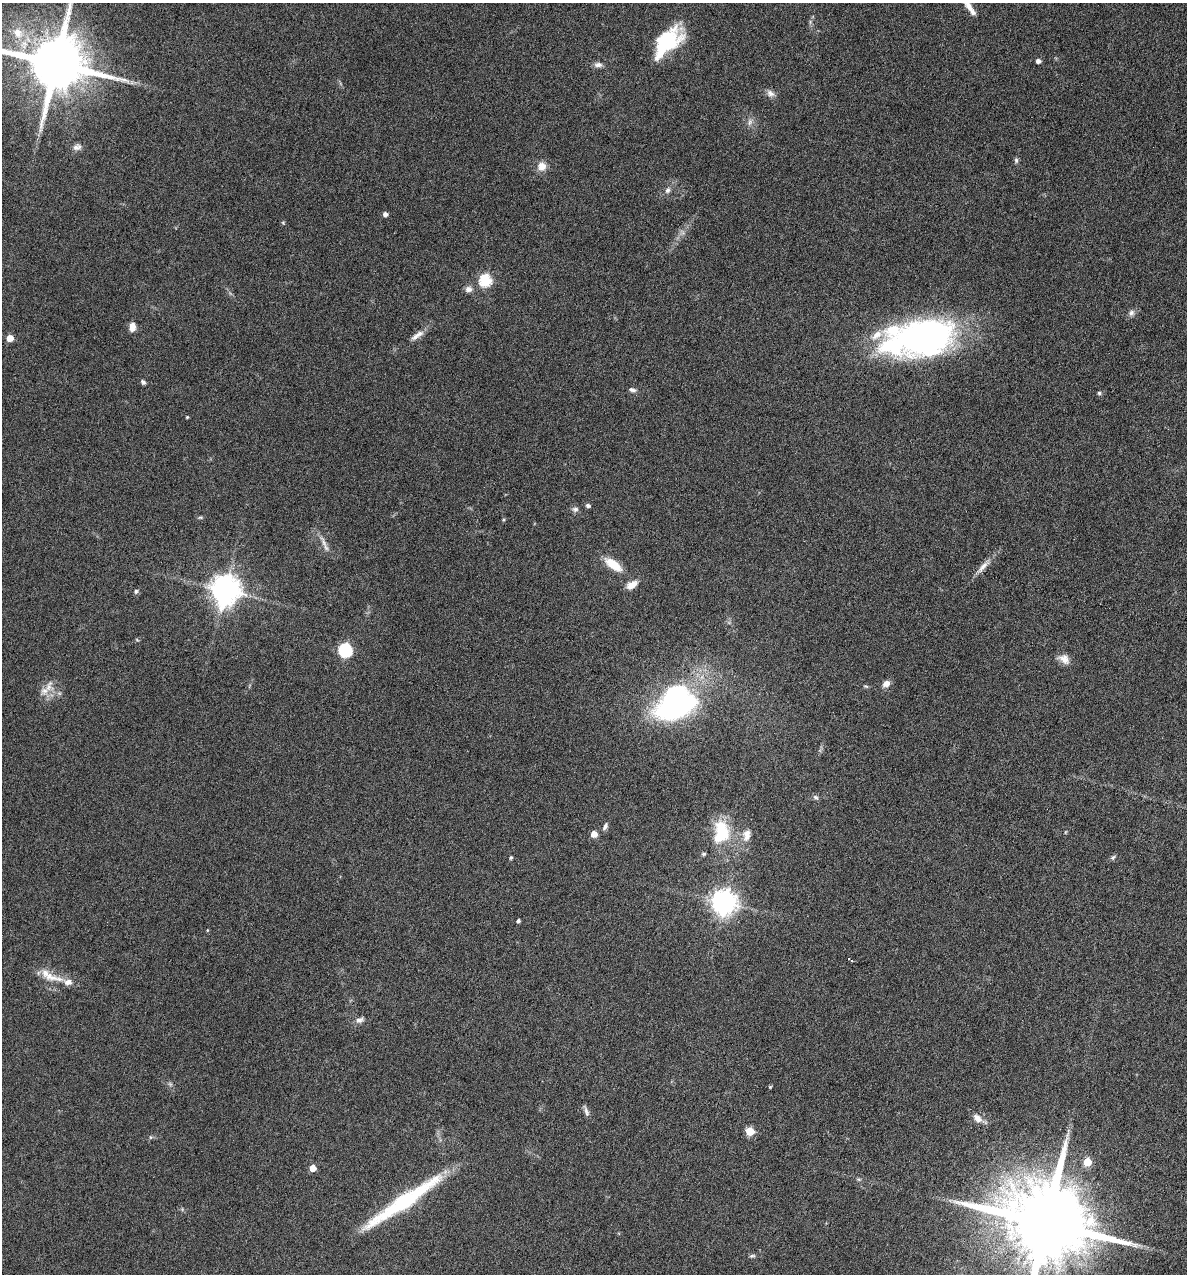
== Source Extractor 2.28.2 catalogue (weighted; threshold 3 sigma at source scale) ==
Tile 6 of 4 x 4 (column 2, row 2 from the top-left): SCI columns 1307-2491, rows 2543-3814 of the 5105 x 5085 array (HDU 1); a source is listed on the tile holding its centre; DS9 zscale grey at full resolution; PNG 1189 x 1276 px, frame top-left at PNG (2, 3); no overlay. Nothing masked; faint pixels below the display range render black.
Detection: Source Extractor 2.28.2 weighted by HDU 2 'WHT'; one run over the whole footprint, this tile lists its part. Background 0.189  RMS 0.0062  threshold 0.0253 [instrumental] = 3 sigma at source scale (4.09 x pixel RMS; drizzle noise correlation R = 1.36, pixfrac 0.8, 0.05/0.05 arcsec/px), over >= 5 px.
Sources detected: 71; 1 too faint to see at this stretch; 2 inside a brighter object's white glare — not listed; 3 inside a brighter listed object's ellipse — not listed separately; the other 65 listed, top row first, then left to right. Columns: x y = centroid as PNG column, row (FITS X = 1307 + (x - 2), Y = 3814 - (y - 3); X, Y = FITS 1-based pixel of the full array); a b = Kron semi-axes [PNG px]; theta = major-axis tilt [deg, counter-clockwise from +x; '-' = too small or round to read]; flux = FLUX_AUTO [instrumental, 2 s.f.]
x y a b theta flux
968 6 21 7 -53 6.2
18 33 17 14 -50 12
668 41 35 18 47 41
1038 61 5 4 - 2.5
56 63 17 14 -11 5200
598 65 11 7 -3 2.4
770 93 12 8 -29 2.9
750 122 10 6 69 2.1
77 147 11 7 11 2.6
1016 160 8 5 -81 1.2
542 166 11 10 - 5.1
667 190 8 7 - 2
385 214 4 4 - 2.4
283 223 6 4 -1 0.6
485 280 6 6 - 56
468 289 9 7 10 2.7
1131 313 9 7 74 2.1
132 327 9 6 88 4.7
417 335 22 7 35 4.2
925 337 59 35 2 210
10 338 5 5 - 8
143 382 6 5 - 1.4
632 390 9 5 -15 1.7
1099 393 5 5 - 1.1
187 417 3 3 - 0.59
588 505 4 4 - 1.7
575 509 9 7 2 1.9
200 517 6 4 0 0.79
323 542 19 5 -68 3.4
613 564 20 9 -36 12
983 566 17 7 46 4.2
632 585 13 8 30 5.4
225 590 9 9 - 820
136 591 7 5 74 1.1
137 640 6 3 -19 0.61
345 650 7 6 - 86
1064 659 16 10 -29 4.8
886 684 9 7 31 3.5
866 686 8 3 -13 0.72
44 691 13 10 37 5.5
677 706 36 17 18 140
816 797 9 5 -37 1.2
605 826 10 5 63 1.8
721 832 24 16 84 29
594 834 5 5 - 7.1
747 835 16 10 81 5.8
704 854 6 5 - 0.91
1113 857 7 5 65 1.1
511 858 4 4 - 1
724 902 8 8 - 540
518 921 4 4 - 1.3
207 930 4 4 - 0.49
850 959 6 3 -28 6
51 977 24 12 -18 10
360 1020 12 7 13 2.5
770 1087 4 4 - 0.6
586 1111 16 5 -71 2.1
977 1118 15 9 -43 4.4
750 1131 5 5 - 21
1087 1162 5 5 - 17
313 1168 5 5 - 8.9
859 1179 6 4 17 0.77
403 1202 102 13 34 60
1046 1223 24 19 -17 12000
752 1256 8 4 12 1.1
Isophote crosses this tile's border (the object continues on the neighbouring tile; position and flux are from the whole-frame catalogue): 3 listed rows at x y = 968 6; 56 63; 1046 1223